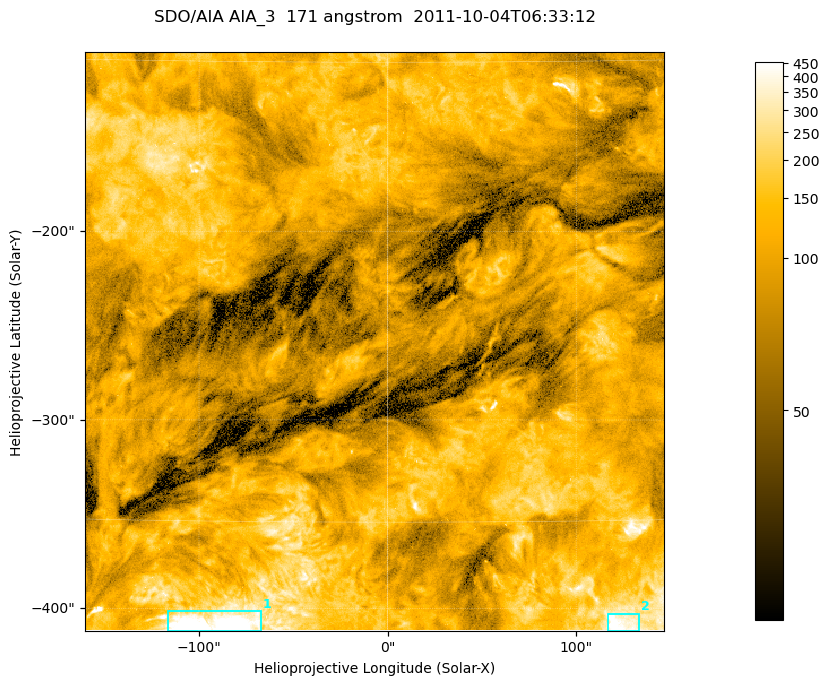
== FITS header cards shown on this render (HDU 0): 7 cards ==
TELESCOP= 'SDO/AIA '
INSTRUME= 'AIA_3   '
WAVELNTH=                  171
WAVEUNIT= 'angstrom'
DATE-OBS= '2011-10-04T06:33:12.34'
CTYPE1  = 'HPLN-TAN'
CTYPE2  = 'HPLT-TAN'

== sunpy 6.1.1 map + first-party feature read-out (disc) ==
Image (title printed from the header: SDO/AIA AIA_3  171 angstrom  2011-10-04T06:33:12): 512 x 512 px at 0.599 arcsec/px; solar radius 959 arcsec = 1600 px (partial field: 3.3% of the solar disc is inside the frame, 100% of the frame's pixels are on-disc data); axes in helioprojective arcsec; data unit not stated in the header (colour bar unlabelled)
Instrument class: DISC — disc imager (sunpy class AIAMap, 171 A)
Bright regions (active regions / flare kernels): reference = the on-disc median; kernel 5 px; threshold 5 sigma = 255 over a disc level ~103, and >= 1.15x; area >= 262 px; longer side >= 6 px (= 3.6 arcsec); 2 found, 2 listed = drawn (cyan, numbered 1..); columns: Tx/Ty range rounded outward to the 2 arcsec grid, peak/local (2 s.f.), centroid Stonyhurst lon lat
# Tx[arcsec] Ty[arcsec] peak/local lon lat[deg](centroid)
1 -118..-66 -412..-400 20 -6 -19
2 116..134 -412..-402 5.1 +8 -19